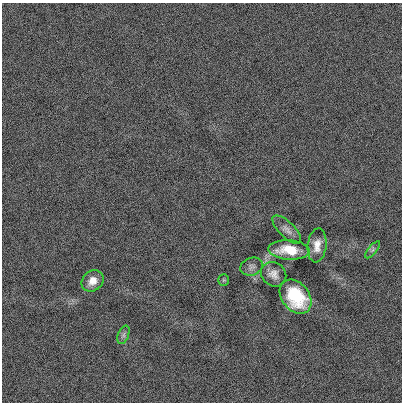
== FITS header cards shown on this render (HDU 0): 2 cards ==
NAXIS1  =                  400
NAXIS2  =                  400

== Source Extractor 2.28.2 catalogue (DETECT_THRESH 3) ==
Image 400 x 400 px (HDU 0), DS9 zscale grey, 1 PNG px = 1 image px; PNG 404 x 404 px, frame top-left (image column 1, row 400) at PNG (2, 3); each listed source drawn as its Kron ellipse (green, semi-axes under 4 px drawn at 4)
Background 0.00131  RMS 0.16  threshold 0.485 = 3 sigma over >= 5 px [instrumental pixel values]
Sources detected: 10; all 10 listed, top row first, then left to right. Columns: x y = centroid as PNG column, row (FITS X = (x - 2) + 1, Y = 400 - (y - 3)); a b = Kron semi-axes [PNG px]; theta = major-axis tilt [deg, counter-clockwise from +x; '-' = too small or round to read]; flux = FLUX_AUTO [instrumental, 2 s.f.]
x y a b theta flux
287 230 18 7 -44 62
317 245 17 9 83 110
289 250 20 9 -3 290
373 250 10 4 50 26
251 267 11 9 20 48
274 274 13 11 -40 85
224 280 5 5 - 14
93 281 12 9 41 110
296 297 19 13 -52 550
123 335 9 5 68 30